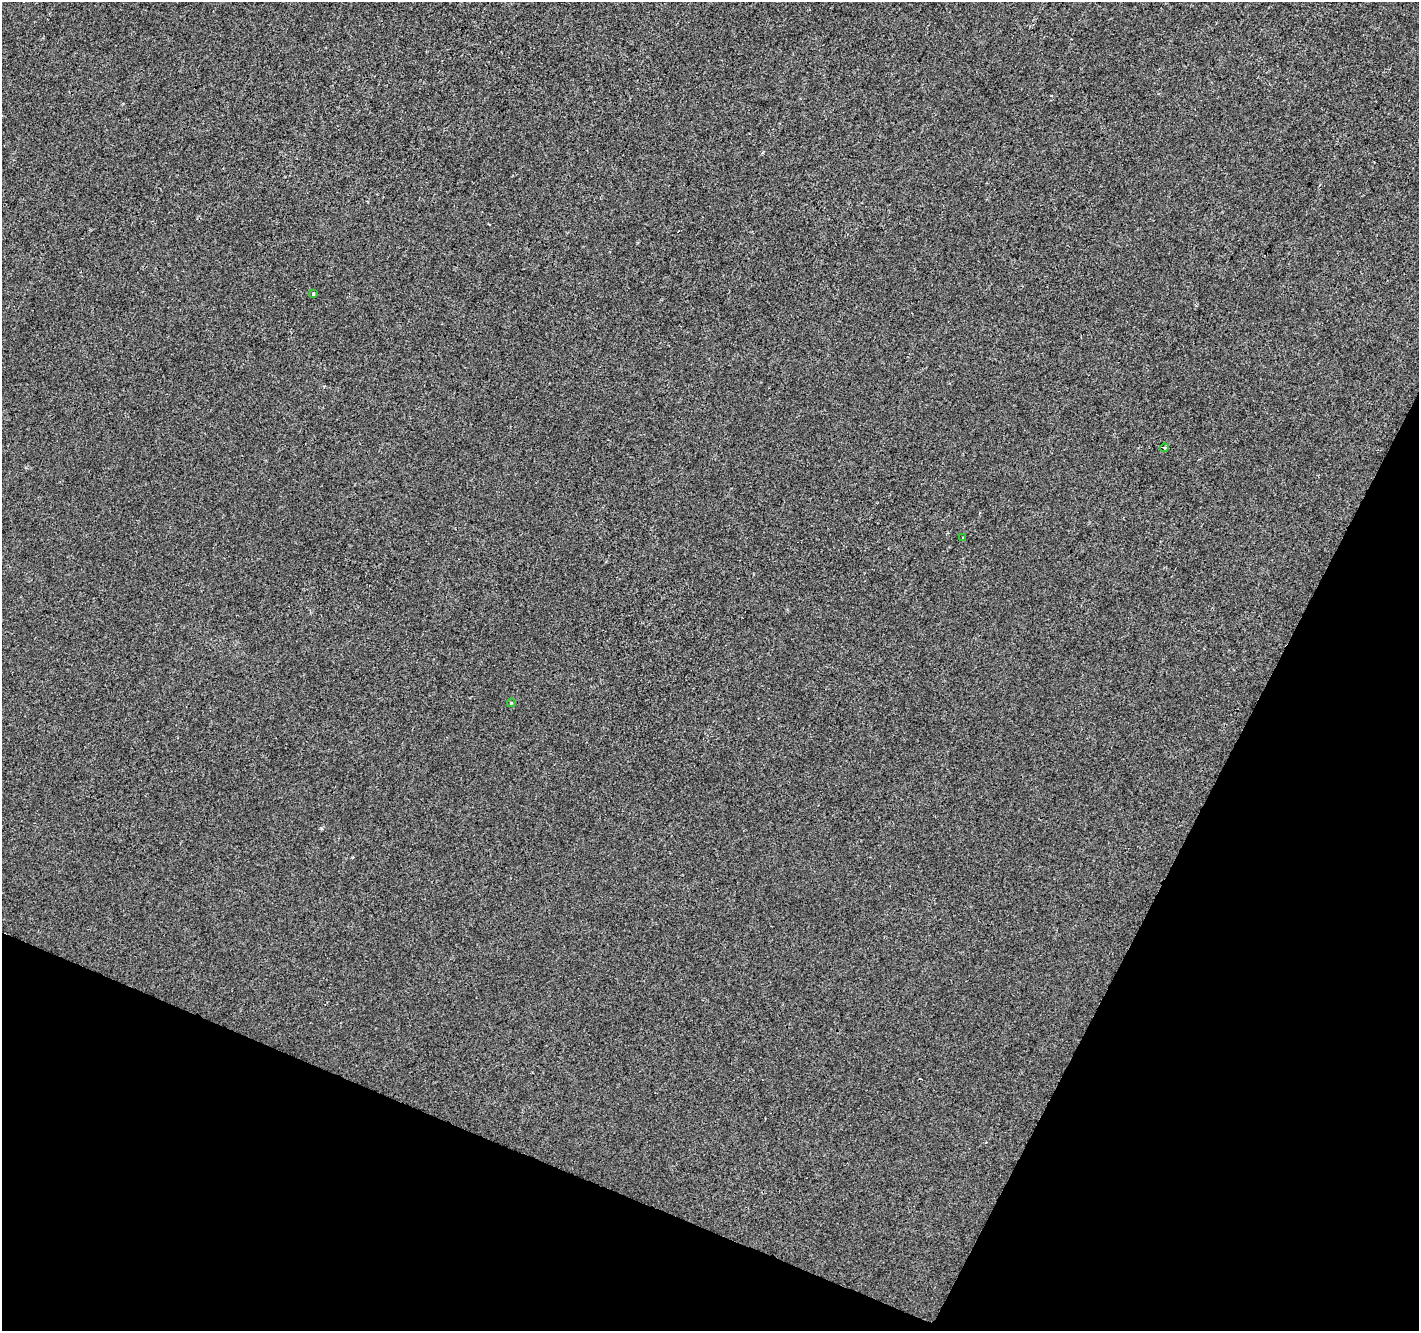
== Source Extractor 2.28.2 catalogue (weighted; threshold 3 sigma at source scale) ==
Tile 15 of 4 x 4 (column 3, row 4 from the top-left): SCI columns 2841-4257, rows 270-1598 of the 5674 x 5788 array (HDU 1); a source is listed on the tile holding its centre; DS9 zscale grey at full resolution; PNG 1421 x 1333 px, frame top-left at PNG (2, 2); each listed source drawn as its Kron ellipse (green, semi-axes under 4 px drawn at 4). Shown black and unused: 22% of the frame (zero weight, under 2 of 3 exposures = <1% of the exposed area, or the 3 px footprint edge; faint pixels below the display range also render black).
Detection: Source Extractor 2.28.2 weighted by HDU 2 'WHT'; one run over the whole footprint, this tile lists its part. Background -9.49e-05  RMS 0.0042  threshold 0.0189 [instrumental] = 3 sigma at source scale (4.5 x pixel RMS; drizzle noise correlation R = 1.50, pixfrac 1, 0.0396/0.0396 arcsec/px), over >= 5 px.
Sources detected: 5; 1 cosmic-ray / hot-pixel residue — neither listed nor drawn; the other 4 listed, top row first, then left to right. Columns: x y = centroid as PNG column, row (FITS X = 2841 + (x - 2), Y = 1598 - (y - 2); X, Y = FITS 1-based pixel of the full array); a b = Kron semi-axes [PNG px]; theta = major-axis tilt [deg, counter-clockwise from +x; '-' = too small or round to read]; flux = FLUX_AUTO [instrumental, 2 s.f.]
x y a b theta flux
313 294 3 3 - 1.2
1165 448 4 4 - 0.7
963 538 3 3 - 0.82
511 703 4 2 - 0.28